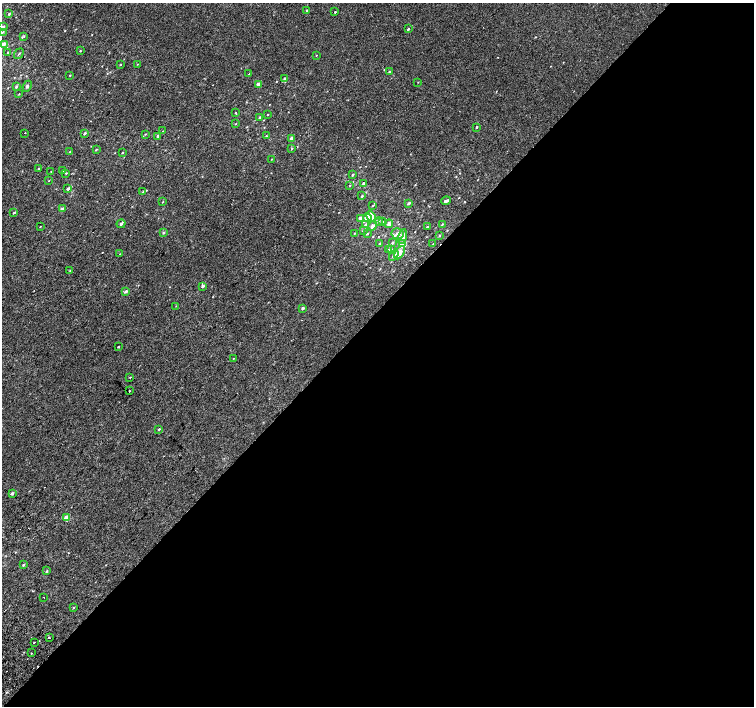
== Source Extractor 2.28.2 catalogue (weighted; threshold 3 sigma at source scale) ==
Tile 12 of 4 x 4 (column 4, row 3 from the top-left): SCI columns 4544-6046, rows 1673-3079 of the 6074 x 6092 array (HDU 1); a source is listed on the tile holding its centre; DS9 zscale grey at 2 x 2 block average (1 PNG px = mean of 2 x 2 image px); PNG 756 x 708 px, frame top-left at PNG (2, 3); each listed source drawn as its Kron ellipse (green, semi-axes under 4 px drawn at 4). Shown black and unused: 56% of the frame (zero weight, under 2 of 3 exposures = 2% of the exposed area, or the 3 px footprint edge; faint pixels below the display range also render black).
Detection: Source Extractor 2.28.2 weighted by HDU 2 'WHT'; one run over the whole footprint, this tile lists its part. Background 9.91e-05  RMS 0.0034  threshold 0.0155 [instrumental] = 3 sigma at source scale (4.5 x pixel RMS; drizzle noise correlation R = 1.50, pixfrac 1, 0.0396/0.0396 arcsec/px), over >= 5 px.
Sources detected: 108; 2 cosmic-ray / hot-pixel residue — neither listed nor drawn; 2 inside a brighter listed object's ellipse — not listed separately; the other 104 listed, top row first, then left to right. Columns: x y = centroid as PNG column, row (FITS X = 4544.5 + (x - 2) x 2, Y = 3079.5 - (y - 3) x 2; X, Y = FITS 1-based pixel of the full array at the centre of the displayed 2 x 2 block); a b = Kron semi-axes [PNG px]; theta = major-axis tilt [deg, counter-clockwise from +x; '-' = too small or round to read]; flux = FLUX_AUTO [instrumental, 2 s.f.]
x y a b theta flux
307 10 3 2 - 0.74
335 12 2 2 - 0.57
9 14 3 3 - 0.88
3 27 3 2 - 1.8
408 29 2 2 - 5.2
2 32 3 3 - 0.69
24 36 3 2 - 0.46
3 44 4 3 - 5.6
80 51 3 2 - 0.43
8 52 3 2 - 0.35
19 54 6 2 53 0.58
316 55 2 2 - 0.33
137 64 2 2 - 0.29
120 65 2 2 - 0.38
389 71 3 2 - 0.9
249 74 3 2 - 0.38
70 75 2 2 - 0.41
284 78 3 3 - 1.1
418 82 3 2 - 0.3
258 84 3 3 - 1.9
16 86 3 3 - 1.4
27 86 6 3 67 1.2
19 94 2 2 - 0.33
235 113 3 2 - 0.33
267 114 2 2 - 0.35
260 117 3 2 - 0.95
236 124 2 2 - 0.41
477 127 2 2 - 0.65
163 131 2 2 - 0.36
25 133 2 2 - 1.9
84 133 3 2 - 1.2
145 134 2 2 - 0.35
157 136 4 3 - 1.1
266 136 3 2 - 0.57
291 139 3 2 - 2.5
292 148 3 2 - 0.59
96 149 3 2 - 0.63
69 152 3 2 - 0.64
122 153 3 2 - 0.54
271 159 2 2 - 0.3
39 168 2 2 - 0.45
51 171 2 2 - 0.28
62 171 3 2 - 0.38
66 173 3 2 - 0.55
353 175 3 2 - 0.97
49 181 2 2 - 0.33
364 183 3 2 - 2.5
350 185 2 2 - 0.37
68 189 3 2 - 1.7
143 192 3 3 - 1.1
362 196 3 2 - 0.75
446 201 5 2 - 2.6
163 202 2 2 - 0.34
409 203 3 2 - 1.3
373 205 3 2 - 0.41
62 209 2 2 - 4.2
14 212 3 2 - 0.83
371 216 5 3 - 11
360 218 3 3 - 2.1
367 218 4 3 - 9.4
378 221 4 4 - 1.8
383 222 4 3 - 1.3
121 224 5 2 - 1.6
389 224 4 4 - 2.6
442 224 3 2 - 0.57
365 225 4 3 - 0.99
40 226 3 2 - 0.29
373 226 5 4 - 2.4
427 227 3 2 - 1
363 230 3 2 - 0.57
163 233 3 3 - 0.93
354 233 2 2 - 0.46
367 234 3 2 - 0.61
398 234 6 5 - 3.1
439 235 3 2 - 0.62
403 237 8 4 77 5.5
392 243 4 2 - 1
380 244 3 2 - 0.61
402 244 3 3 - 9.3
433 244 2 2 - 0.28
388 250 3 3 - 1.2
392 250 4 3 - 1.1
400 253 7 4 60 6
120 254 2 2 - 0.38
394 255 6 3 56 2.6
70 270 3 2 - 0.46
203 286 3 2 - 1.7
126 291 3 2 - 2.2
176 306 2 2 - 0.34
303 308 3 2 - 1.4
118 347 2 2 - 1.1
233 358 2 2 - 0.33
130 377 3 2 - 0.39
129 391 2 2 - 1.4
159 429 3 2 - 0.78
12 493 3 2 - 1.5
67 518 3 2 - 13
23 565 3 2 - 0.76
47 571 3 2 - 0.56
44 597 2 2 - 1.6
74 607 3 2 - 0.41
49 638 2 2 - 1.7
34 642 2 2 - 3.6
31 653 2 2 - 1.1
Isophote crosses this tile's border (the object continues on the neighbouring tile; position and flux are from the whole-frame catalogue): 1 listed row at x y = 3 44
Diffuse or blended objects may show on this block-average render without a row.